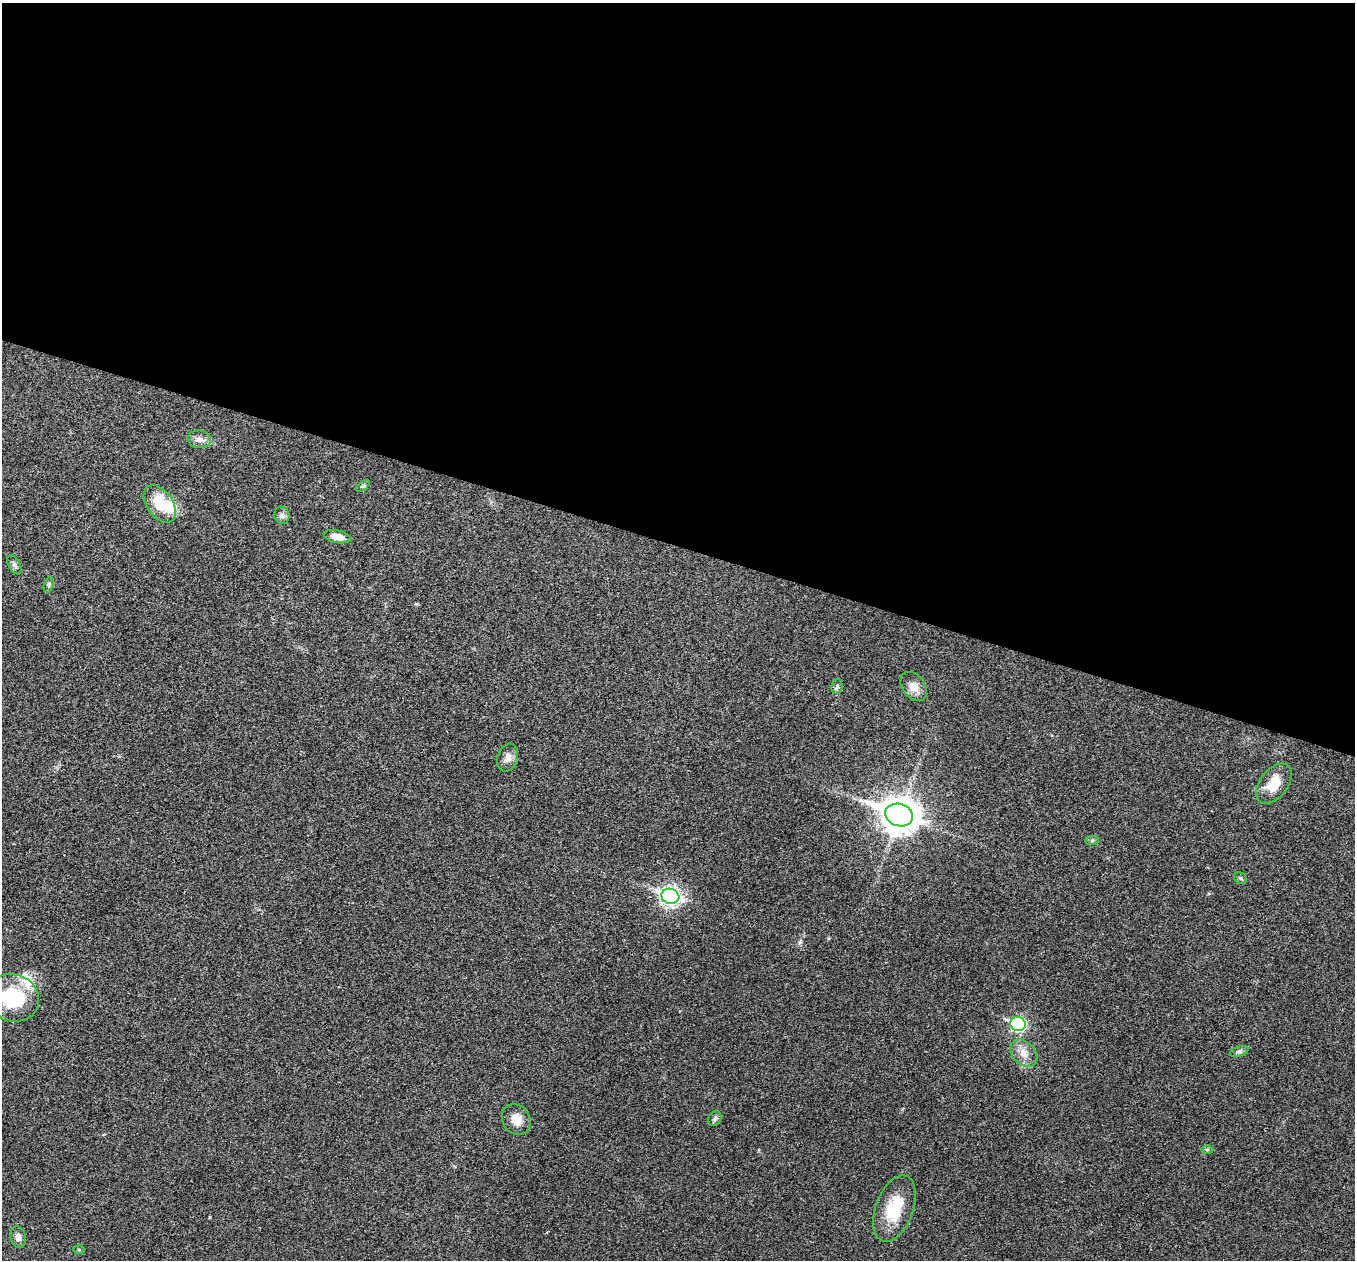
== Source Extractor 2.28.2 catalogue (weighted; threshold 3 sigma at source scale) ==
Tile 3 of 4 x 4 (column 3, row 1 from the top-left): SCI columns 2707-4059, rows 3908-5165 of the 5417 x 5431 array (HDU 1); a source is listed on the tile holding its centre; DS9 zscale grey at full resolution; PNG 1357 x 1262 px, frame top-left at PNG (2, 3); each listed source drawn as its Kron ellipse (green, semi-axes under 4 px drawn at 4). Shown black and unused: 43% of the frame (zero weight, under 3 of 4 exposures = <1% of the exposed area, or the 3 px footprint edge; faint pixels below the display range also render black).
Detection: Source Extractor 2.28.2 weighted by HDU 2 'WHT'; one run over the whole footprint, this tile lists its part. Background 0.0212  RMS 0.0041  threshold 0.0183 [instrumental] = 3 sigma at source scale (4.5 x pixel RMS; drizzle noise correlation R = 1.50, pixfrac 1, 0.05/0.05 arcsec/px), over >= 5 px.
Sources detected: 27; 2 inside a brighter listed object's ellipse — not listed separately; the other 25 listed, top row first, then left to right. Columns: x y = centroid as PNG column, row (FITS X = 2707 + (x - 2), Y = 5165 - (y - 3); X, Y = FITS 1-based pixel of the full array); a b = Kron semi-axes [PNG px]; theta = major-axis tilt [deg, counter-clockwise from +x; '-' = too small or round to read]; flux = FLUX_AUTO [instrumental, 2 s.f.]
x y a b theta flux
199 439 12 9 -8 2.4
363 486 8 4 36 0.61
160 504 21 13 -55 12
282 515 9 7 -74 1.4
337 537 14 6 -12 3.9
14 565 10 5 -61 1.2
49 585 8 5 71 0.72
837 686 7 5 84 0.99
914 686 16 11 -53 4.3
508 758 14 10 73 2.7
1274 784 23 14 53 8.1
899 815 14 11 -18 780
1092 840 7 4 1 0.69
1240 878 7 5 -34 0.71
670 896 9 7 -18 170
12 998 27 23 -20 24
1018 1024 8 7 - 60
1239 1051 10 4 18 0.93
1024 1053 15 11 -46 4.4
715 1118 8 6 59 1
516 1120 16 13 -53 4.5
1207 1149 6 4 1 0.59
894 1208 35 19 70 15
18 1237 11 7 -77 2
79 1250 6 4 -2 0.47